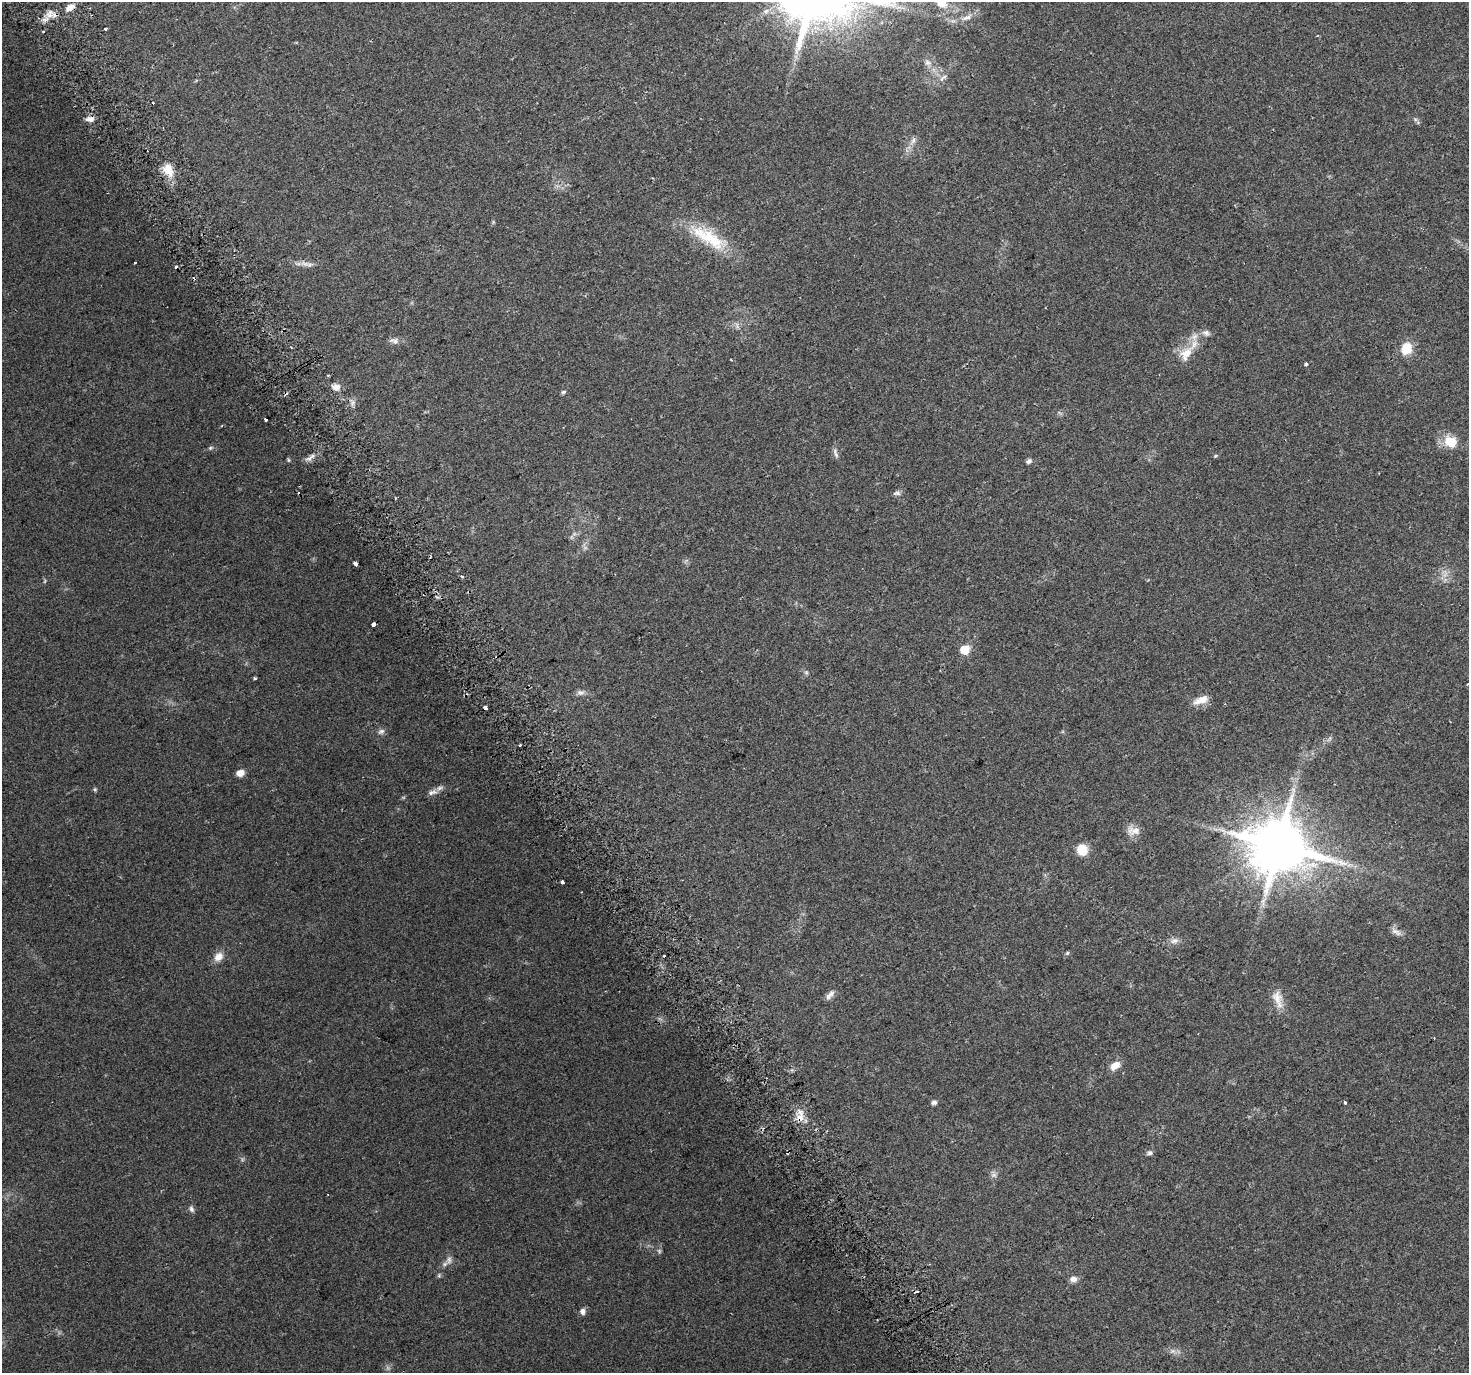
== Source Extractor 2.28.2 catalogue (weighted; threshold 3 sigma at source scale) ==
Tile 11 of 4 x 4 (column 3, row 3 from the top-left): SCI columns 2961-4427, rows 1504-2874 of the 5926 x 5806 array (HDU 1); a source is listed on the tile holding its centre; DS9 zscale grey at full resolution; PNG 1471 x 1375 px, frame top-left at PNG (2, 2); no overlay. Shown black and unused: <1% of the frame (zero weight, under 2 of 3 exposures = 2% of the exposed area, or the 3 px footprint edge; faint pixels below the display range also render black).
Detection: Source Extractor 2.28.2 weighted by HDU 2 'WHT'; one run over the whole footprint, this tile lists its part. Background 0.093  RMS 0.0092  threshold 0.0415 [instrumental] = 3 sigma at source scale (4.5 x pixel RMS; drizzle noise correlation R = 1.50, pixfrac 1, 0.0396/0.0396 arcsec/px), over >= 5 px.
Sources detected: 85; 6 too faint to see at this stretch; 9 cosmic-ray / hot-pixel residue — not listed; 2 inside a brighter listed object's ellipse — not listed separately; the other 68 listed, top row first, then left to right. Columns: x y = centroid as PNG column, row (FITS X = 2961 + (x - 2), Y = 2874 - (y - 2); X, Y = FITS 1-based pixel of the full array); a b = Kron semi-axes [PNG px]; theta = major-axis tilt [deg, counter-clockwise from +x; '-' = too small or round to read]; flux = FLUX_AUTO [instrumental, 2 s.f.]
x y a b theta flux
942 3 12 10 -34 13
898 7 11 4 1 3.7
70 8 11 7 27 5.9
49 14 12 8 66 6.3
967 17 18 7 23 7
105 29 3 3 - 1.5
928 63 10 8 -24 4.3
943 78 13 5 37 3.4
90 119 11 7 3 4.5
913 141 12 6 60 4.2
168 170 17 12 -63 14
708 237 58 18 -32 44
135 263 3 3 - 1.2
310 264 10 7 12 3.5
1206 333 11 7 -19 3.8
394 341 13 7 4 4.3
1406 348 12 10 70 19
1186 354 26 15 54 18
1306 364 3 3 - 3.5
328 375 3 3 - 0.88
336 387 8 7 - 7
563 392 7 5 17 1.5
265 419 3 3 - 13
1451 442 16 13 -26 18
211 448 7 4 20 1.6
835 453 16 5 -72 3.1
313 456 10 5 36 3.9
1216 456 6 4 21 1.1
288 460 6 4 72 1.2
1029 461 7 5 36 2.3
897 493 10 6 13 2.6
355 563 4 3 - 24
462 576 5 3 - 1.5
373 624 4 3 - 17
965 649 6 6 - 26
806 672 6 5 - 1.6
255 678 3 3 - 1.3
1467 684 3 2 - 1.3
581 693 11 7 -10 3.3
1201 700 21 9 22 9.2
485 707 3 3 - 9.9
381 731 10 7 25 3.1
520 745 3 2 - 1.8
240 773 8 7 - 6.7
95 789 5 4 - 1.3
432 792 14 6 11 4.3
1133 831 19 11 -3 8
1279 846 17 15 -8 5800
1082 849 11 10 - 17
562 882 3 3 - 12
1396 932 17 7 -31 4.9
1174 941 13 8 9 4.8
1067 953 5 5 - 1.3
218 957 12 9 43 7.8
830 995 15 6 50 4.2
1277 999 27 11 -72 12
1115 1065 13 8 36 8.3
934 1102 6 5 - 2.8
1345 1102 3 3 - 4.6
800 1116 20 10 86 10
1149 1153 8 6 16 2.3
994 1175 9 7 33 3.2
191 1209 9 6 -65 2.6
449 1260 11 8 83 4.4
439 1276 6 4 -80 1.3
1073 1279 9 7 -2 4.7
582 1311 8 7 - 3.5
1173 1351 8 6 -20 3.3
Overlapping masked pixels (flux is a lower limit): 3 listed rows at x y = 70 8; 373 624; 800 1116
Isophote crosses this tile's border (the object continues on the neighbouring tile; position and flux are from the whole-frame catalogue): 2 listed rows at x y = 942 3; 1467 684